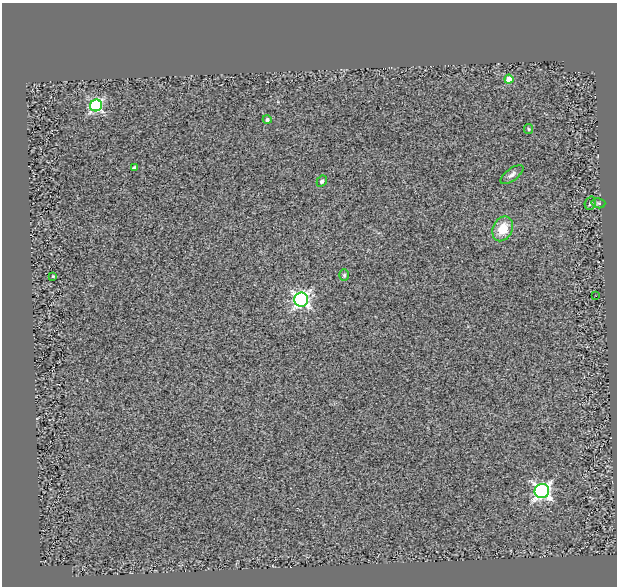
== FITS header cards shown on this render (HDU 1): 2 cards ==
NAXIS1  =                  615
NAXIS2  =                  584

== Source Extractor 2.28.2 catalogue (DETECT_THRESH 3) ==
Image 615 x 584 px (HDU 1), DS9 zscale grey, 1 PNG px = 1 image px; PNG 619 x 588 px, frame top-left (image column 1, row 584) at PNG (2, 3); each listed source drawn as its Kron ellipse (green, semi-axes under 4 px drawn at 4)
Background 0.505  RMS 0.52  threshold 1.55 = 3 sigma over >= 5 px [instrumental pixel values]
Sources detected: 15; all 15 listed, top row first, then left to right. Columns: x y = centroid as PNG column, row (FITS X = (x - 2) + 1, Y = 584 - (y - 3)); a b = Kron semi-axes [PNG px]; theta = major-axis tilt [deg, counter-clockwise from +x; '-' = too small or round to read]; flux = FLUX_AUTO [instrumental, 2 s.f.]
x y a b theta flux
509 79 4 4 - 600
96 105 6 6 - 4800
267 120 4 4 - 95
529 129 5 4 - 41
134 168 3 3 - 72
512 175 14 6 37 120
322 181 6 4 60 72
590 203 7 5 71 64
598 203 7 5 -14 59
503 229 13 9 63 720
344 275 6 5 - 57
53 276 3 2 - 29
596 296 3 2 - 36
301 300 7 7 - 9100
542 491 7 7 - 10000